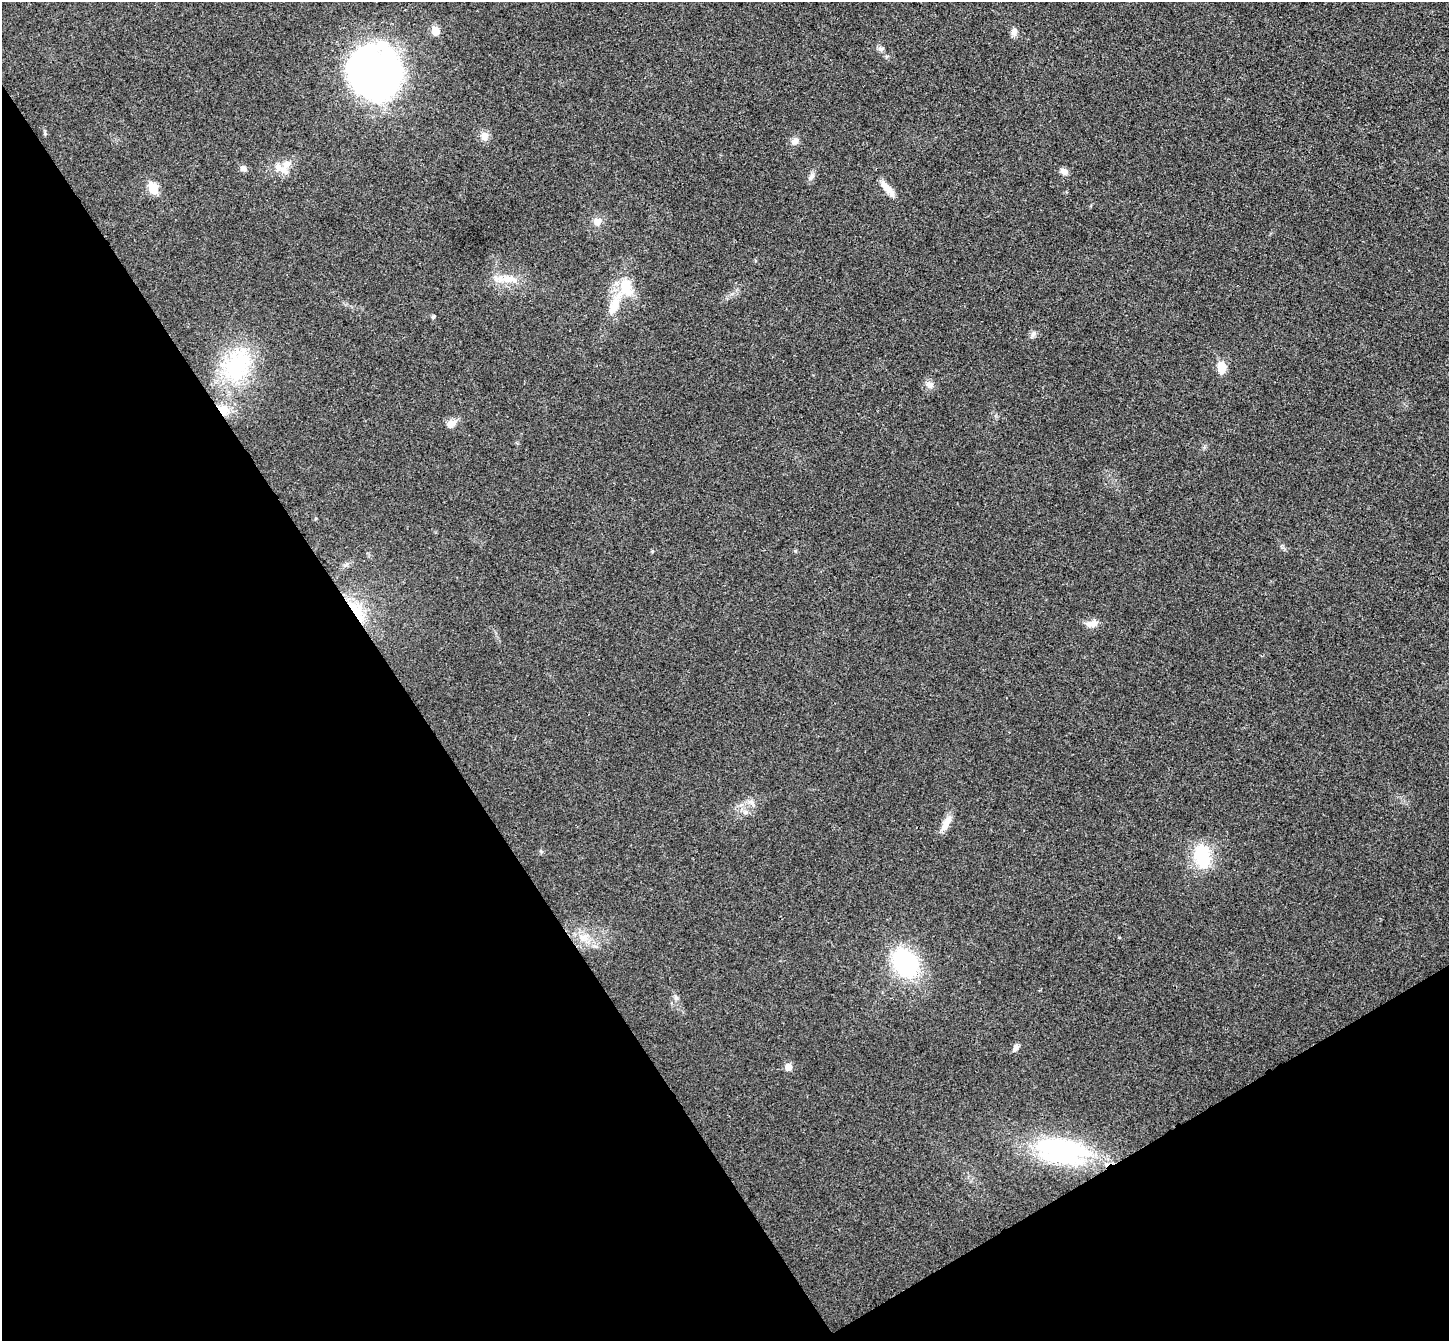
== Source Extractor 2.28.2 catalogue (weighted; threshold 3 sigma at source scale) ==
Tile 14 of 4 x 4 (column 2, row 4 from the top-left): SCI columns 1499-2945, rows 191-1529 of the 5894 x 5870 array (HDU 1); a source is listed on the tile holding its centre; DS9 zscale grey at full resolution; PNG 1451 x 1343 px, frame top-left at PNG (2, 2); no overlay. Shown black and unused: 33% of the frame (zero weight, under 3 of 4 exposures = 6% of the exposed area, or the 3 px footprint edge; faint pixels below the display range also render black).
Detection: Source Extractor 2.28.2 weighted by HDU 2 'WHT'; one run over the whole footprint, this tile lists its part. Background 0.0249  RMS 0.0047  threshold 0.0209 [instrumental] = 3 sigma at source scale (4.5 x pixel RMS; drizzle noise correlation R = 1.50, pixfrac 1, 0.05/0.05 arcsec/px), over >= 5 px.
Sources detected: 38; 1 inside a brighter object's white glare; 1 cosmic-ray / hot-pixel residue — not listed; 2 inside a brighter listed object's ellipse — not listed separately; the other 34 listed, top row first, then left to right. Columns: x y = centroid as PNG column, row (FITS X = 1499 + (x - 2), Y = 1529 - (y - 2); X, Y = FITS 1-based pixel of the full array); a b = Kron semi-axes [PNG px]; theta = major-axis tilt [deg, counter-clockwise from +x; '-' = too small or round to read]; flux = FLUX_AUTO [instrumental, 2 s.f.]
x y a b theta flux
435 31 6 6 - 9.2
1014 32 11 7 -88 2
881 49 8 6 0 1.2
380 75 54 40 -21 210
484 136 10 9 - 3.5
795 141 11 8 29 2.3
286 164 13 10 39 4.4
243 168 7 6 - 1.9
1064 171 10 7 -36 2.1
811 177 12 5 64 1.5
153 189 7 5 -63 18
887 189 22 7 -48 5.2
597 222 9 9 - 2.9
509 279 26 10 -6 7.6
626 286 24 15 -75 12
615 304 36 11 69 11
433 317 5 4 - 0.87
1033 334 9 4 54 1.2
237 365 49 35 62 42
1221 367 13 9 -86 5.7
929 384 10 8 -25 2.5
451 423 12 8 20 3.4
356 610 35 11 -57 14
1092 623 16 9 16 3.4
751 802 7 4 -19 1.2
746 812 6 6 - 1.2
946 823 26 7 62 4.2
1202 856 27 17 -86 21
583 937 14 9 -15 4.7
905 963 27 21 -46 47
676 998 8 6 -76 1.2
1016 1047 10 6 64 1.6
788 1067 6 6 - 4.5
1062 1150 55 27 -7 71
Overlapping masked pixels (flux is a lower limit): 1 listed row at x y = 356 610
Unlisted compact peaks at least as high as the median listed source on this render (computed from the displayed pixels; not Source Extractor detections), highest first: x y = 795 551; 652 551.